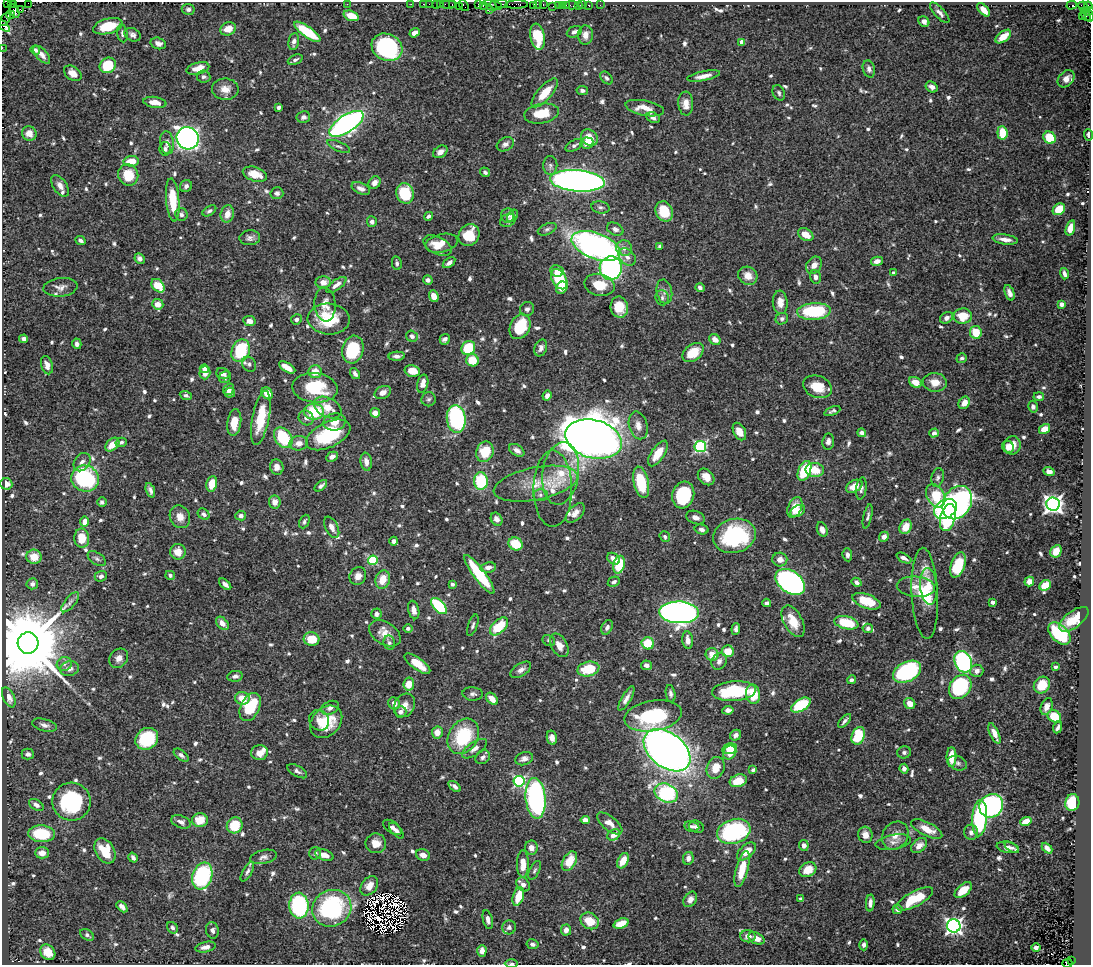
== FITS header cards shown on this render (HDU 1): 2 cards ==
NAXIS1  =                 1089
NAXIS2  =                  963

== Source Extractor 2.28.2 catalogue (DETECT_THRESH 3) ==
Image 1089 x 963 px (HDU 1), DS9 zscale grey, 1 PNG px = 1 image px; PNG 1093 x 967 px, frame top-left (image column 1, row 963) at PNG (2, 2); each listed source drawn as its Kron ellipse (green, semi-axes under 4 px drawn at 4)
Background 1.03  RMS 0.019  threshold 0.0576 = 3 sigma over >= 5 px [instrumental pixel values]
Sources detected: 805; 8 with non-positive FLUX_AUTO (blend fragments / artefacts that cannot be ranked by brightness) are neither listed nor drawn; of the other 797, the 500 brightest by FLUX_AUTO listed and drawn (297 fainter detections omitted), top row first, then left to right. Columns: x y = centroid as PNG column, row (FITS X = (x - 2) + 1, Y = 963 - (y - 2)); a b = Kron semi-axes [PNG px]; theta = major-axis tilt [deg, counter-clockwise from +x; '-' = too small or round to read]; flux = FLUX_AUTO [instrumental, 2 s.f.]
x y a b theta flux
11 2 2 2 - 11
7 3 2 2 - 6.6
28 3 2 2 - 38
13 4 2 2 - 6.3
347 4 2 2 - 58
411 4 2 2 - 3.4
423 4 2 2 - 38
429 4 2 2 - 28
436 4 2 2 - 62
440 4 2 2 - 33
449 4 8 2 0 120
502 4 6 2 1 240
517 4 11 4 2 260
537 4 3 2 - 64
543 4 3 2 - 59
452 5 3 2 - 68
464 5 6 3 -54 71
478 5 3 2 - 53
483 5 4 2 - 37
491 5 7 4 -43 210
559 5 2 2 - 53
566 5 2 2 - 20
571 5 6 3 -2 25
579 5 3 3 - 78
583 5 2 2 - 13
589 5 3 3 - 72
600 5 2 2 - 13
1072 5 5 3 - 280
459 6 2 2 - 16
496 6 6 4 -19 280
534 6 4 3 - 100
553 6 2 2 - 14
562 6 4 2 - 29
1083 6 4 3 - 69
1088 6 4 3 - 73
188 9 6 5 - 3.3
20 10 4 3 - 37
489 10 2 2 - 32
984 10 8 4 -48 12
15 11 7 3 -67 140
1088 11 7 4 -5 180
940 13 13 5 -47 5.9
10 15 4 3 - 65
351 16 8 5 -20 21
1082 16 2 2 - 36
1086 16 5 3 - 39
1090 16 5 2 - 220
5 20 7 4 54 120
924 21 6 5 - 7.1
2 25 9 3 -42 51
108 26 15 7 15 38
228 29 8 6 23 14
307 32 15 5 -35 56
574 32 8 5 27 4.6
122 33 9 5 -80 3.5
415 33 5 4 - 9.1
132 35 8 6 -30 4.4
585 35 9 7 88 10
1003 36 9 5 37 21
538 37 13 7 -81 51
294 42 9 5 79 5.5
742 42 4 4 - 11
158 43 8 5 -16 5.2
387 47 16 13 -28 210
2 48 2 2 - 9.6
35 50 5 4 - 4.1
42 55 11 5 -47 7
295 60 8 4 24 3.6
108 65 8 7 - 53
198 68 12 6 14 16
869 69 9 6 -73 4.7
73 73 10 6 -36 14
703 76 17 4 12 10
204 77 7 6 - 4.2
606 78 7 5 -44 3.4
1066 79 10 7 46 8.7
932 87 6 5 - 6.2
225 89 13 10 -2 13
582 90 6 4 -10 3.8
545 93 18 7 49 27
779 93 8 5 -65 3.5
155 102 12 5 -9 13
686 104 12 7 -87 13
279 107 4 3 - 3.3
645 108 19 7 -11 16
542 113 17 9 10 30
303 117 7 6 - 5
653 118 7 5 -25 5.1
346 124 19 8 33 510
29 133 7 7 - 13
1002 133 7 5 -83 33
1088 135 6 3 -88 3.6
188 138 11 10 - 840
589 138 9 7 -42 19
1050 138 7 5 -42 43
167 143 11 6 -81 6
587 143 6 5 - 9.4
505 144 9 6 29 5.7
574 145 10 5 29 3.6
338 146 12 4 -24 3.7
165 149 7 5 82 3.6
440 152 8 5 34 7.2
131 161 7 5 8 23
550 165 9 7 -87 4.4
485 172 5 4 - 3.3
255 174 12 7 -17 21
128 175 11 10 - 30
577 181 27 10 -5 870
374 183 7 5 49 7.4
60 186 12 7 -56 8.7
186 186 6 5 - 4.3
361 188 10 5 -23 7.2
277 193 6 6 - 3.4
405 193 10 8 -71 64
173 200 22 6 -85 42
601 207 9 6 -11 3.7
1059 209 7 5 40 35
209 211 7 4 32 3.3
664 211 10 8 -66 37
181 214 6 6 - 3.9
227 214 9 6 76 12
508 215 7 6 - 5.5
428 216 4 3 - 4
512 216 7 4 58 5.1
508 220 8 6 29 4.1
372 222 5 5 - 4
1070 228 8 4 72 18
547 229 10 5 22 3.3
615 229 8 6 -27 4.7
469 235 11 10 - 33
806 235 8 5 -33 15
250 238 10 7 5 5.7
1005 239 13 5 -8 8.9
81 241 5 4 - 4
442 243 16 9 13 17
437 246 15 8 -27 17
596 246 25 13 -20 460
660 246 4 3 - 3.2
624 248 8 8 - 7.2
627 257 10 7 -43 6.7
140 259 5 4 - 4.7
877 261 6 4 12 9.3
397 263 7 5 -78 3.5
449 263 7 4 36 5
814 265 9 7 54 11
611 268 12 11 - 320
557 271 7 6 - 7.7
893 273 3 3 - 3.3
1064 274 6 3 -74 4.4
748 276 10 8 -31 14
815 277 7 5 -76 5.5
559 279 11 7 -60 64
428 280 4 4 - 4.5
323 282 8 6 1 11
336 285 12 5 36 7.2
599 285 15 11 -14 24
158 286 8 5 -48 35
60 287 17 9 6 8.5
562 288 6 5 - 13
700 288 5 4 - 3.9
664 292 12 7 -79 7.2
1009 293 8 4 -68 6.1
434 296 6 4 -67 15
662 298 8 6 -83 4.1
780 302 12 7 -85 11
158 304 5 5 - 12
325 304 17 10 -85 12
1061 304 4 4 - 9.4
619 307 10 8 -80 24
527 309 7 6 - 4.1
814 311 17 8 4 98
963 316 9 7 1 26
946 318 7 5 29 5.2
296 319 5 5 - 3.9
329 319 21 15 -4 56
782 319 6 5 - 3.2
249 321 6 5 - 8.3
520 327 13 10 63 50
976 332 6 6 - 31
412 336 6 5 - 5.8
24 339 4 4 - 4.1
445 339 5 5 - 4.7
715 339 6 5 - 10
77 344 5 4 - 4
468 348 7 6 - 57
541 348 9 6 69 5.7
353 350 14 10 77 70
241 351 12 9 68 75
693 353 12 8 37 29
397 356 8 4 3 5.2
962 358 5 4 - 3.2
472 360 6 6 - 28
249 364 8 6 -57 3.7
47 365 9 5 -74 8.3
287 367 9 4 -31 14
204 369 4 3 - 4.8
412 371 8 5 -13 17
315 372 7 6 - 19
205 373 6 5 - 12
223 374 7 5 -20 5.3
355 374 6 4 -55 4
225 377 6 5 - 3.5
915 382 7 5 -30 13
935 382 12 9 -6 16
423 384 9 5 77 10
817 387 15 11 -21 28
315 388 23 14 -5 70
229 389 6 5 - 5.5
383 392 8 6 25 8.8
230 393 5 5 - 4.9
267 393 6 5 - 16
186 395 6 4 -23 3.3
547 396 5 4 - 6.1
1039 397 5 4 - 3.5
429 399 7 7 - 3.4
964 403 6 5 - 12
328 407 15 9 -28 20
1033 407 6 5 - 3.6
832 411 8 4 22 3.3
314 412 10 8 -3 56
375 413 5 4 - 9.5
261 418 27 8 79 39
306 418 8 7 - 5.2
456 419 14 9 -83 180
335 422 11 8 10 15
234 423 13 7 82 18
638 425 14 9 -75 11
1044 429 6 4 32 13
739 431 9 6 -62 14
862 433 4 4 - 6.5
934 433 5 4 - 5.8
328 435 24 12 26 80
283 438 11 8 -54 62
593 439 29 19 -15 2600
828 441 8 6 84 4.5
121 442 6 4 17 3.1
299 443 9 7 6 9.8
112 445 8 5 44 18
1012 445 9 8 - 13
700 447 6 5 - 190
1008 447 6 5 - 6.8
517 450 8 5 -32 6.2
485 452 10 8 69 38
658 453 15 6 56 24
332 457 6 4 27 7
82 462 10 7 53 6.7
366 462 9 5 -80 8.9
277 467 8 6 -75 7.5
815 470 9 7 -4 23
804 471 10 6 66 58
1049 472 5 4 - 6.8
561 473 31 18 82 49
706 477 9 7 -45 13
938 477 9 6 78 3.8
85 479 14 13 - 140
481 481 8 7 - 76
641 482 16 7 -77 58
6 484 6 5 - 11
212 484 8 5 79 21
536 484 43 16 11 47
321 486 7 4 37 3.5
854 486 9 5 29 15
861 488 11 5 82 4.5
553 489 38 19 -90 35
150 490 7 4 -71 4.4
540 495 7 6 - 3.9
683 495 13 11 74 79
936 496 12 8 -60 45
102 502 5 5 - 3.4
275 502 6 6 - 9.3
957 503 17 13 59 360
1053 504 7 6 - 650
795 507 11 6 65 19
945 509 12 9 33 240
798 511 8 5 31 14
575 513 12 6 48 9.1
204 514 6 5 - 3.9
241 516 5 5 - 5.2
868 516 12 4 77 3.7
180 517 12 10 -63 12
696 518 9 6 -21 7
948 518 14 7 76 81
497 519 7 5 -57 6
85 522 5 4 - 9.9
304 522 7 4 65 3.3
332 527 11 6 -64 8.7
906 527 7 5 62 18
701 529 7 4 -14 4.8
822 529 7 5 -70 6.1
734 536 21 17 15 120
665 537 6 5 - 3.1
884 537 5 4 - 8.1
82 538 9 7 -85 24
394 541 4 4 - 6
516 544 7 6 - 41
1056 551 6 5 - 17
178 552 8 8 - 16
847 555 7 5 -85 4
34 557 7 7 - 21
904 558 8 4 -28 4.9
97 559 10 5 -32 3.7
613 559 7 5 -39 8.9
780 559 7 7 - 8.4
373 560 5 4 - 77
619 565 9 6 75 46
958 565 13 7 70 53
488 567 8 5 9 6.6
479 574 24 6 -53 80
170 575 5 4 - 3.8
101 576 6 5 - 4
358 576 9 8 - 9.3
383 580 9 7 71 20
1029 581 5 4 - 8.6
614 582 6 5 - 4.2
790 582 16 11 -36 470
857 582 5 4 - 4.6
32 584 5 5 - 3.9
225 584 7 3 -42 5.5
452 584 4 3 - 3.8
1045 585 6 5 - 22
929 586 18 8 -84 18
916 587 19 10 -4 15
925 593 45 13 -87 53
866 601 15 7 -20 39
70 602 12 5 50 5
993 602 3 3 - 6.8
767 603 4 4 - 4
439 606 10 5 -46 98
414 610 9 5 -77 8
679 612 20 11 -2 860
376 614 5 5 - 5.8
1074 619 17 8 38 28
793 621 17 9 -62 25
222 623 7 5 -48 11
846 623 12 6 -13 46
473 625 11 4 71 3.2
499 626 11 6 44 41
607 627 8 5 59 5.5
868 628 5 4 - 4.9
408 629 4 4 - 3.4
736 629 6 4 85 4
385 633 17 11 -33 16
1059 634 13 8 -44 95
311 639 8 6 -14 30
688 640 9 5 -84 8.3
549 641 7 5 -35 3.1
28 643 10 10 - 22000
389 643 7 5 -80 3.3
648 643 6 6 - 41
559 645 13 7 -60 13
728 651 6 6 - 24
712 654 6 6 - 15
119 658 10 8 47 8.5
719 661 9 7 65 6.2
963 662 11 8 -67 250
64 664 7 7 - 4.8
417 664 15 6 -36 21
646 665 5 5 - 5.5
1055 667 3 3 - 3.5
69 669 9 7 12 6.4
588 669 11 7 13 53
521 670 11 6 33 6.8
977 671 6 6 - 6.4
907 672 15 9 27 160
235 676 8 5 10 4.4
852 680 4 4 - 4.1
409 684 6 5 - 24
1042 685 9 7 48 23
960 687 13 10 54 140
734 691 22 10 4 82
473 694 10 6 -5 4.4
670 694 9 4 -82 3.8
753 694 10 7 -80 36
9 697 11 5 -64 7.8
242 698 7 6 - 21
626 698 14 4 59 7.5
492 699 7 5 -45 13
394 703 6 5 - 7.7
910 703 6 5 - 12
404 705 12 10 62 12
801 705 11 6 30 67
250 707 15 9 65 65
1047 707 9 5 69 7.6
330 708 9 6 26 5.7
728 710 5 4 - 3.9
401 712 6 5 - 5.1
653 716 29 15 9 98
1054 716 7 6 - 34
319 720 11 9 -49 11
845 721 8 3 51 3.5
326 722 18 14 46 37
44 725 13 6 -14 5.8
1058 728 6 3 65 3.8
437 732 6 5 - 14
994 733 11 4 -66 10
736 735 6 5 - 5.5
463 736 19 14 59 81
858 736 9 6 69 47
552 738 7 5 -78 7
147 739 12 10 37 83
474 749 14 6 34 7.5
730 749 7 5 15 17
667 750 26 17 -38 1300
730 752 7 6 - 18
904 752 7 6 - 3.7
259 753 8 7 - 12
28 754 6 5 - 5.1
181 755 8 4 -37 4.2
483 757 8 6 39 4.4
951 757 10 5 89 18
524 759 9 6 19 6.1
958 763 10 7 -21 4.7
716 768 11 8 71 20
904 769 5 4 - 5.5
753 770 4 3 - 3.2
297 771 11 5 -30 4.2
519 781 5 5 - 170
738 781 9 6 18 19
454 786 7 4 -35 4.9
666 793 12 9 -25 140
536 798 20 10 -85 290
72 802 19 19 - 130
1072 803 8 7 - 51
36 805 8 5 -33 5.8
991 806 12 11 - 260
980 818 18 7 86 160
200 820 8 7 - 25
585 820 4 4 - 10
1026 821 6 4 23 20
181 822 10 6 -21 7
610 823 15 7 -39 11
235 825 8 7 - 40
692 826 7 5 -11 3.7
392 827 10 5 -35 6.2
696 827 7 6 - 4.3
927 829 17 6 -26 20
396 831 10 5 -48 4.2
734 831 17 12 17 150
971 832 7 7 - 5.7
41 834 13 8 -4 58
614 835 7 5 31 12
865 835 8 7 - 9.2
895 836 15 12 55 16
893 842 18 7 10 8.5
376 843 10 10 - 14
804 845 5 5 - 6.6
919 845 9 6 41 10
1008 847 11 5 -11 6.6
1012 847 8 3 -34 4
531 848 7 6 - 8.6
1047 848 6 4 -45 6.7
105 851 13 9 -58 34
746 851 11 6 41 19
42 853 7 5 -1 11
315 853 6 6 - 4.6
324 855 9 5 -19 11
423 855 7 5 -19 9.1
263 857 14 6 12 5.8
133 858 5 3 - 4.3
688 858 6 5 - 6.7
569 861 11 6 60 27
623 861 8 5 63 19
523 864 13 6 -89 17
742 869 18 6 75 32
535 870 10 5 64 3.2
808 870 9 7 27 21
247 872 11 4 61 4
202 876 14 9 71 140
523 884 8 6 -44 6.9
369 886 10 7 52 13
963 890 10 5 41 19
518 896 10 5 73 27
690 899 8 6 55 8
801 899 3 3 - 3.2
915 899 20 7 28 49
870 903 8 4 86 6.6
299 906 13 9 -87 180
122 907 6 4 -46 5.6
332 908 20 18 28 160
897 909 5 4 - 4.9
488 920 9 4 -76 6.4
590 921 10 7 -31 28
621 923 8 5 22 21
954 926 7 6 - 510
509 927 7 7 - 3.8
172 928 6 5 - 3.6
212 930 8 6 -76 4.1
566 930 5 5 - 6.6
87 935 7 5 -34 3.2
748 936 7 6 - 6.8
756 938 8 5 -26 9.5
532 944 6 5 - 3.9
864 945 5 4 - 3.6
206 947 10 5 12 7.5
1036 947 5 3 - 5.1
482 951 6 4 89 9.4
48 952 8 7 - 17
1071 961 4 3 - 91
511 963 6 4 1 3.5
1067 963 5 2 - 240
At the frame edge (FLAGS 8, measured only in part): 10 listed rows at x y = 11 2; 7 3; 28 3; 1090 16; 5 20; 2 25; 2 48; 1088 135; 511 963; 1067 963
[297 fainter detections neither listed nor drawn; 8 non-positive-flux detections neither listed nor drawn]